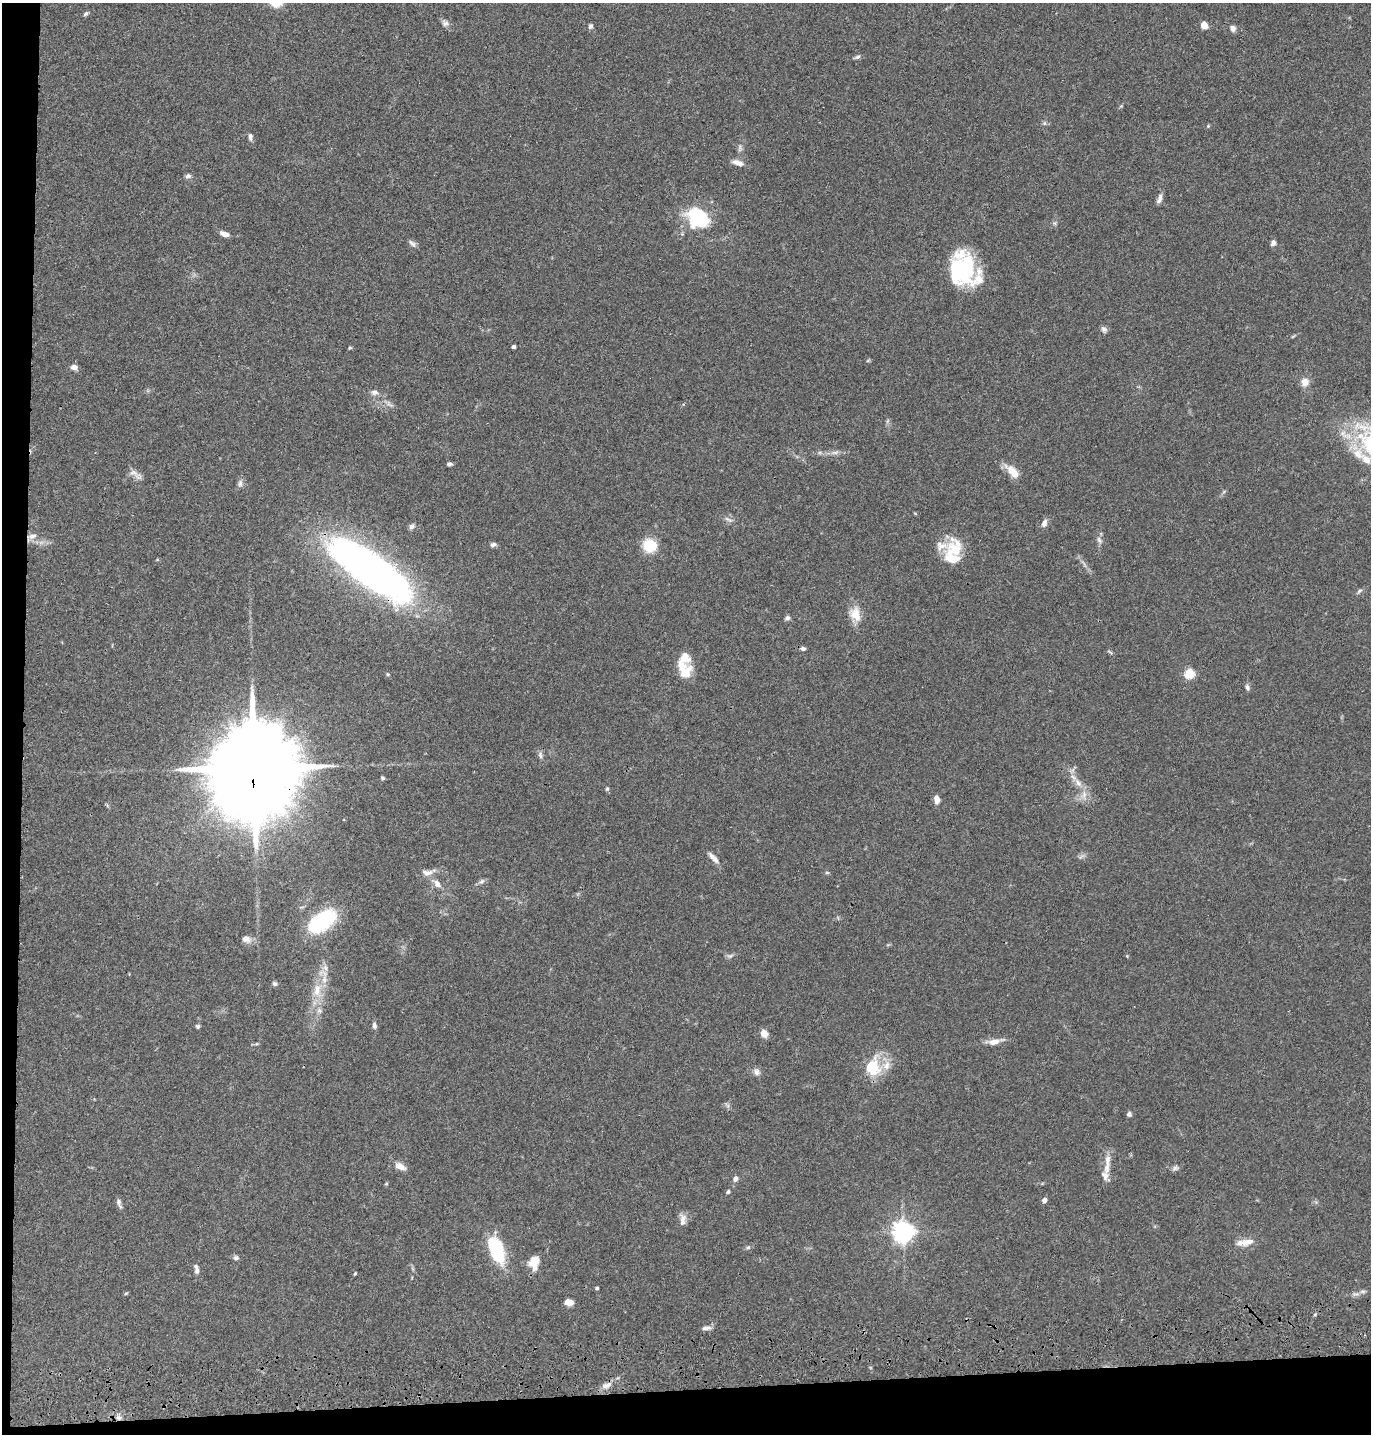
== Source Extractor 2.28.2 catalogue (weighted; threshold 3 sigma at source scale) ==
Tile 7 of 3 x 3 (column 1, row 3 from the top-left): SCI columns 122-1490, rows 117-1548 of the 4349 x 4527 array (HDU 1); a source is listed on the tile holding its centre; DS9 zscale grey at full resolution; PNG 1373 x 1436 px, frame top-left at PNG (2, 3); no overlay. Shown black and unused: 5% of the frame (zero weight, under 3 of 4 exposures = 6% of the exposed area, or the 3 px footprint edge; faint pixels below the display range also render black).
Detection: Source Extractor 2.28.2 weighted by HDU 2 'WHT'; one run over the whole footprint, this tile lists its part. Background 0.0829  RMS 0.0061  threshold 0.0276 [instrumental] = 3 sigma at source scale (4.5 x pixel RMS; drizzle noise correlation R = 1.50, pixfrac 1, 0.05/0.05 arcsec/px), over >= 5 px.
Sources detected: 116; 1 too faint to see at this stretch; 1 inside a brighter object's white glare — not listed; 11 inside a brighter listed object's ellipse — not listed separately; the other 103 listed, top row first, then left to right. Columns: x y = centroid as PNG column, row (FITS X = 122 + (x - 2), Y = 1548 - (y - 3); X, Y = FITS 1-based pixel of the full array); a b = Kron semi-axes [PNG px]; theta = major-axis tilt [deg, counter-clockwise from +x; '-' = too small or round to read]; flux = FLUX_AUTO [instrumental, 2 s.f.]
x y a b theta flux
86 14 7 5 34 1.3
445 23 10 8 -28 2.4
1204 25 5 5 - 16
590 26 7 5 74 1.6
1233 28 7 6 - 2.7
857 57 8 5 16 1.3
1121 106 5 5 - 0.66
1044 123 7 5 46 1.2
1208 126 5 4 - 0.67
250 137 10 5 -85 1.7
740 148 12 5 -89 2.1
738 163 16 7 -17 3.9
188 176 7 5 19 1.7
1159 199 13 5 70 2.4
699 217 31 16 -22 30
1054 223 7 4 -18 0.92
224 234 9 5 -20 4
412 243 12 6 -40 2
1273 243 7 5 76 2.3
962 270 33 29 79 53
1104 329 9 6 -59 1.9
513 347 4 3 - 1.7
350 348 5 4 - 0.68
74 367 7 6 - 3.5
1305 382 12 10 69 4.6
374 392 11 7 -2 2.5
389 404 13 5 -27 2.1
835 452 13 4 7 2.6
1358 454 16 12 -40 9.3
449 464 6 4 1 1.5
1013 472 20 9 -48 9.2
136 474 21 7 -35 3.8
240 483 10 6 83 2.1
728 519 14 4 -25 1.9
1044 523 10 6 72 2.9
412 526 8 6 39 1.9
32 536 13 7 15 3.5
1099 540 10 6 -66 2.2
493 544 7 5 12 1.9
650 546 14 13 - 16
955 550 29 20 74 17
370 569 87 28 -36 320
1359 591 8 4 36 1.2
855 614 19 13 -68 9.6
787 618 7 6 - 1.5
803 649 6 5 - 1.4
1110 652 10 2 -32 0.77
681 666 20 11 -77 8.3
1189 673 5 5 - 39
388 674 5 4 - 0.76
1247 687 7 5 -56 1.8
540 755 10 6 -82 1.9
253 767 29 20 85 16000
383 778 5 4 - 0.91
1078 783 13 7 -54 4.6
607 789 6 5 - 0.9
1084 795 15 6 87 4.2
937 799 9 6 -82 4.2
713 858 17 6 -47 3.7
827 872 6 4 -1 0.76
427 873 16 8 -1 4.2
482 881 9 4 43 1.6
437 884 12 7 -49 3.8
322 921 34 18 36 48
246 939 12 8 -20 3.9
730 956 9 5 20 1.6
325 968 10 7 -58 3.2
274 984 6 6 - 1.5
317 990 21 11 83 11
319 1011 8 7 - 2.3
374 1025 9 5 -80 1.8
198 1026 5 5 - 1.1
764 1033 7 6 - 6.6
995 1041 19 7 13 5.6
872 1067 22 16 78 23
756 1072 10 8 -57 2.6
727 1105 8 4 -45 1.2
1129 1114 6 5 - 1.6
1108 1160 16 7 87 4.7
400 1166 13 8 -27 4.8
1175 1168 9 6 40 1.7
1105 1176 14 11 -89 3.9
735 1179 6 5 - 2.5
386 1184 5 3 - 0.59
728 1192 5 4 - 1.1
1044 1201 6 5 - 1.9
119 1203 12 5 -71 2.1
683 1220 17 8 88 3.9
903 1232 7 7 - 420
1248 1242 18 10 15 5.9
748 1247 6 5 - 1
496 1251 30 14 -69 36
236 1258 7 6 - 1.5
534 1263 16 11 85 8.4
196 1269 13 6 -79 2.5
355 1273 4 4 - 0.62
597 1288 3 3 - 1.2
126 1293 5 4 - 0.74
1356 1294 11 3 10 1.6
569 1302 8 6 -3 5.1
707 1328 13 5 2 2.3
606 1385 14 7 20 4
119 1418 7 6 - 2.3
Overlapping masked pixels (flux is a lower limit): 4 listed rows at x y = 32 536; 370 569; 253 767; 119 1418